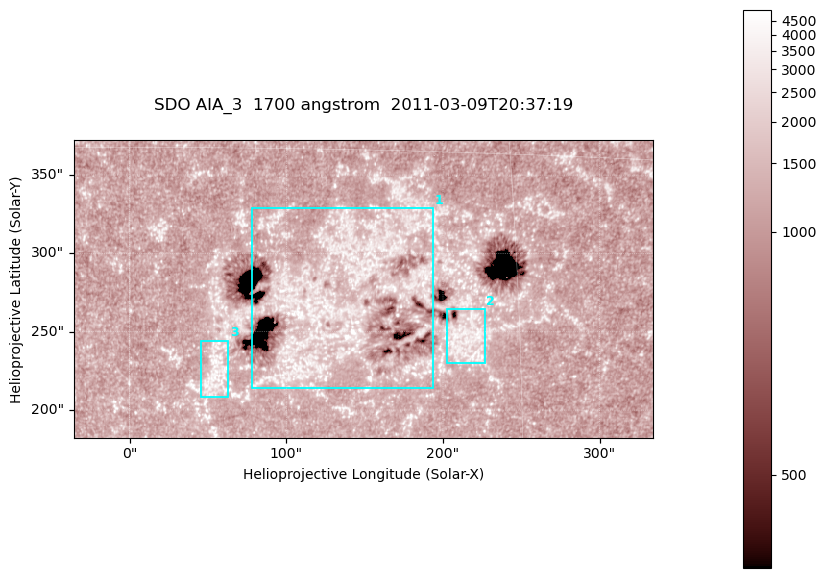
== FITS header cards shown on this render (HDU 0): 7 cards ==
TELESCOP= 'SDO     '           /
INSTRUME= 'AIA_3   '           /
WAVELNTH=                 1700 /
WAVEUNIT= 'angstrom'           /
DATE-OBS= '2011-03-09T20:37:19.712' /
CTYPE1  = 'HPLN-TAN'           /
CTYPE2  = 'HPLT-TAN'           /

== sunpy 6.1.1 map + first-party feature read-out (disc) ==
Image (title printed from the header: SDO AIA_3  1700 angstrom  2011-03-09T20:37:19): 603 x 310 px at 0.613 arcsec/px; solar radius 967 arcsec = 1577 px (partial field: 2.4% of the solar disc is inside the frame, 100% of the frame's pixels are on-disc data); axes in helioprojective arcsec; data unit not stated in the header (colour bar unlabelled)
Pointing: header CRPIX1/2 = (2053.97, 2042.58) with CRVAL1/2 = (0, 0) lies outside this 603 x 310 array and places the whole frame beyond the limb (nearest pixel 1.43 R_sun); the SolarSoft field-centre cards XCEN/YCEN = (149.1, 277.3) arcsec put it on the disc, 1884 arcsec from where CRPIX/CRVAL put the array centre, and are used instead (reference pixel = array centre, CRVAL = XCEN/YCEN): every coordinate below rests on XCEN/YCEN
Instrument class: DISC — disc imager (sunpy class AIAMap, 1700 A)
Bright regions (active regions / flare kernels): reference = the on-disc median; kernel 5 px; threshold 5 sigma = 1478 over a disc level ~1244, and >= 1.15x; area >= 186 px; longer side >= 4 px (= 2.5 arcsec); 3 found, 3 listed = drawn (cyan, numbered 1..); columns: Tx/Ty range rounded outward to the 2 arcsec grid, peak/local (2 s.f.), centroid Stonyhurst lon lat
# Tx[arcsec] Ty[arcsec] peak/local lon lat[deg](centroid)
1 78..194 214..330 3.1 +8 +9
2 202..228 230..266 3.4 +13 +8
3 46..64 208..244 3.5 +3 +6